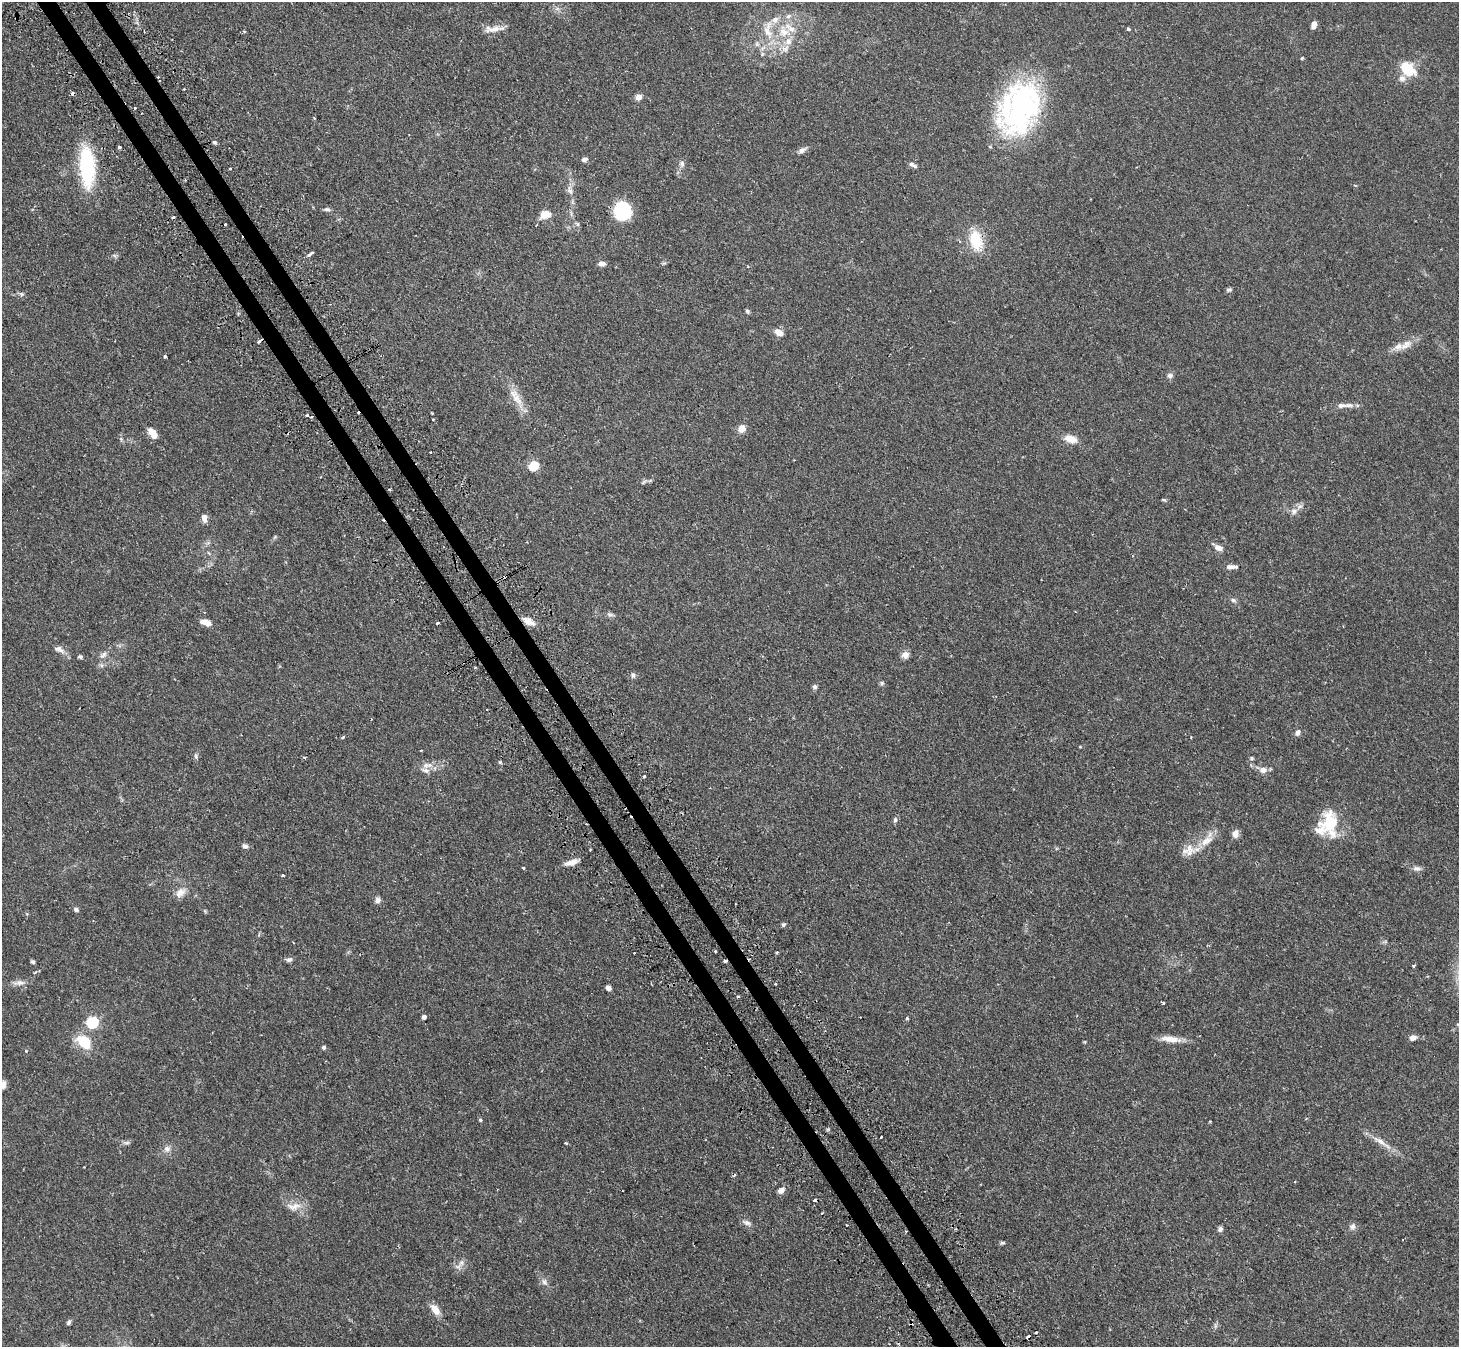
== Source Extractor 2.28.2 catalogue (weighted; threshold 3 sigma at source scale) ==
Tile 11 of 4 x 4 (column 3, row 3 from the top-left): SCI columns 2949-4405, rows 1517-2861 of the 5894 x 5862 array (HDU 1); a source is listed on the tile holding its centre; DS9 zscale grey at full resolution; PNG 1461 x 1349 px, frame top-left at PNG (2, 2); no overlay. Shown black and unused: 3% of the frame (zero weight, under 2 of 3 exposures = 3% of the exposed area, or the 3 px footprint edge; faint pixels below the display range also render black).
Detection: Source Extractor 2.28.2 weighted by HDU 2 'WHT'; one run over the whole footprint, this tile lists its part. Background 0.0965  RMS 0.0064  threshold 0.0288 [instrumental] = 3 sigma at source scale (4.5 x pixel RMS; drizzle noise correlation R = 1.50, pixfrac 1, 0.05/0.05 arcsec/px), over >= 5 px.
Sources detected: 152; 1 inside a brighter object's white glare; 15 cosmic-ray / hot-pixel residue — not listed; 11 inside a brighter listed object's ellipse — not listed separately; the other 125 listed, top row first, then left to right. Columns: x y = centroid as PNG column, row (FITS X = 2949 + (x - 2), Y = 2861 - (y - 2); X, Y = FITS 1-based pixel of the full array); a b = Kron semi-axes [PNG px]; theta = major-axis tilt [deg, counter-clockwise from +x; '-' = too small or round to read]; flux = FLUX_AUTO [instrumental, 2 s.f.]
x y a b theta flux
788 16 9 5 28 2.1
1314 25 6 4 72 4.4
494 29 23 6 12 5.2
1128 29 3 3 - 2
768 30 31 13 -84 16
784 32 17 13 -14 11
785 49 13 8 44 4
1302 58 4 3 - 0.73
1408 69 20 13 -41 16
158 77 3 3 - 0.8
184 89 2 2 - 0.54
638 97 7 6 - 3.5
1021 107 64 41 -66 97
214 142 7 5 -15 1.1
119 147 3 3 - 4.9
802 150 10 6 34 2.5
584 159 6 5 - 2.1
682 163 7 7 - 1.9
911 164 9 6 -36 2
87 167 48 17 -87 46
570 191 9 5 -60 2.1
327 209 9 5 -1 1.4
622 211 15 14 - 42
545 214 13 10 21 6.2
173 217 3 2 - 1.3
976 240 26 15 -75 19
310 254 7 3 34 3.4
601 264 8 6 -7 2.7
748 267 3 3 - 0.63
1229 290 7 5 16 1.3
21 294 6 5 - 1.2
747 311 6 4 -61 1.3
778 332 9 6 -30 6.1
1406 345 20 10 37 6.2
165 356 3 3 - 2.1
1170 375 7 6 - 2
517 399 19 11 -55 8.2
1341 405 13 6 6 2.9
307 416 3 3 - 3
433 419 3 3 - 0.66
742 428 7 6 - 6.2
152 433 14 7 -59 6.5
1071 439 17 9 -14 6.7
430 452 2 2 - 0.48
534 466 5 5 - 36
643 482 10 3 40 0.96
390 489 3 2 - 0.82
1294 511 10 8 12 3.1
204 518 7 5 -80 4.5
1218 547 9 6 -24 4
1231 567 16 5 -1 3
1233 600 7 5 -17 1.5
610 614 11 5 -16 1.6
529 621 16 7 -27 5.9
205 622 11 5 -19 5.4
59 649 16 7 -24 3.5
103 655 11 7 40 2.5
905 655 10 9 - 3.1
81 657 5 5 - 1.1
633 675 8 6 87 1.5
882 683 6 5 - 1
815 687 6 5 - 1.5
1297 733 9 6 76 2.1
343 737 4 3 - 0.91
1080 747 5 3 - 0.53
421 750 3 2 - 0.5
196 756 7 5 -71 1.2
1252 758 5 4 - 0.8
500 762 5 4 - 0.9
429 765 10 7 -9 3.3
1263 770 10 8 2 3.7
644 776 4 3 - 1.1
895 820 7 5 89 1.4
1330 822 26 21 83 26
1235 834 8 7 - 4.1
1206 841 21 9 31 8.4
245 846 8 5 -14 1.7
590 849 3 2 - 0.54
571 863 16 7 16 4.7
523 868 3 2 - 0.82
1417 868 11 6 -4 2.4
283 875 3 2 - 0.92
180 893 15 10 36 5.2
378 900 7 7 - 2.2
76 909 7 5 -27 1.4
783 924 5 4 - 1.3
715 952 3 2 - 0.96
289 960 9 5 7 1.9
33 962 5 4 - 1.1
1413 966 3 3 - 0.78
35 972 4 3 - 0.61
19 982 13 6 0 3
775 984 3 2 - 0.71
608 988 5 4 - 3.2
738 997 3 2 - 0.9
1163 1003 3 2 - 0.86
424 1017 4 4 - 2.4
907 1018 3 3 - 1.5
92 1022 6 5 - 73
1413 1038 7 6 - 3.2
1171 1039 26 8 -7 7.1
84 1042 17 12 -33 18
323 1047 4 4 - 1.3
26 1051 4 3 - 0.47
3 1085 9 8 - 3.4
480 1120 4 4 - 0.87
1210 1121 4 3 - 0.48
881 1137 3 2 - 1.4
1381 1142 36 6 -33 7.3
127 1143 6 4 -17 1.2
566 1143 4 3 - 0.87
167 1149 9 9 - 2.9
781 1190 7 5 37 3.9
814 1200 3 3 - 4.5
294 1206 22 11 4 6.7
747 1223 13 6 -26 2.5
1352 1226 9 7 20 2.2
1220 1229 6 6 - 1.8
1002 1243 6 4 13 1
461 1263 9 6 55 2.6
544 1282 9 7 -65 2.3
435 1310 14 7 -52 6.6
69 1322 7 5 62 1.3
1036 1332 3 3 - 2.6
1028 1337 4 3 - 7.4
Overlapping masked pixels (flux is a lower limit): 3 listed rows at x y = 158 77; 976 240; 1028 1337
Isophote crosses this tile's border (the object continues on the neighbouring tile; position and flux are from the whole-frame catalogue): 1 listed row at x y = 3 1085